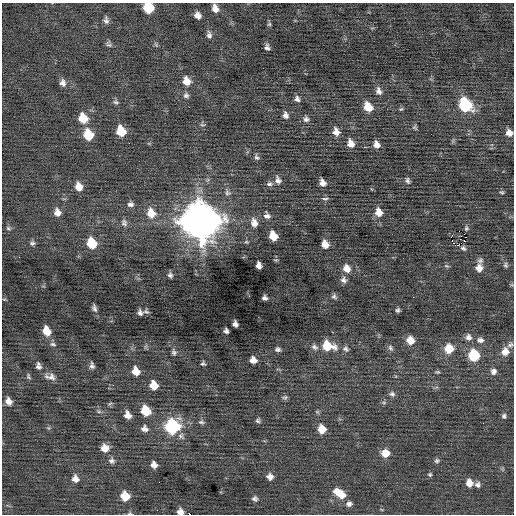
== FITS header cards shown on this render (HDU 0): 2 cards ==
NAXIS1  =                  512 / Axis length
NAXIS2  =                  512 / Axis length

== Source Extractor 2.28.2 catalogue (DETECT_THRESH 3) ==
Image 512 x 512 px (HDU 0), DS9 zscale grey, 1 PNG px = 1 image px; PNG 516 x 516 px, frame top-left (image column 1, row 512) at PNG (2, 3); no overlay
Background -0.00101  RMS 0.74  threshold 2.23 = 3 sigma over >= 5 px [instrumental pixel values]
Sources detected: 132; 1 with non-positive FLUX_AUTO (blend fragments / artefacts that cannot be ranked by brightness) is not listed; the other 131 listed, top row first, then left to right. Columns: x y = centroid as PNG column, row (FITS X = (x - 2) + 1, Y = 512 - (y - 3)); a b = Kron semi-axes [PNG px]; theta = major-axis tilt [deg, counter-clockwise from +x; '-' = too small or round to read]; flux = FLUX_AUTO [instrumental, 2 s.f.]
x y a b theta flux
148 7 8 7 - 2000
215 8 9 6 -67 360
198 15 7 6 - 270
106 20 10 6 -81 180
269 24 6 6 - 80
209 35 11 7 -80 190
109 44 10 6 -59 140
156 45 7 4 -46 84
267 47 6 5 - 160
186 81 10 8 -66 560
63 83 10 8 -80 240
379 91 10 7 -68 230
186 95 8 7 - 150
297 99 8 6 -74 170
116 102 8 6 -1 120
465 105 10 8 -55 4300
368 107 10 8 -62 760
401 109 6 4 24 69
285 115 8 7 - 200
83 118 10 8 -68 1000
306 119 8 8 - 170
202 125 8 4 -1 81
415 127 7 5 -68 89
121 131 9 7 -70 1300
336 132 9 7 -74 350
509 133 7 7 - 340
88 134 9 8 - 1500
351 143 9 7 -76 380
376 144 8 6 -66 300
257 157 9 6 -58 130
278 180 11 8 -70 250
407 180 8 6 -73 140
322 183 7 5 -66 290
270 184 9 6 6 160
79 186 9 7 -72 460
227 192 10 7 -52 190
502 192 6 4 -18 71
325 199 9 4 -3 96
130 204 8 6 11 190
57 212 9 8 - 350
379 212 9 8 - 490
151 213 12 10 -69 740
267 216 8 7 - 200
201 221 14 12 -53 140000
124 223 11 8 -65 200
254 223 11 8 -76 380
8 228 7 6 - 97
466 228 7 6 - 110
452 235 3 2 - 81
273 236 8 6 -69 830
452 240 2 2 - 23
246 242 6 4 -18 63
32 243 7 6 - 130
92 243 9 7 -70 1600
325 244 7 6 - 460
459 244 8 3 33 230
463 248 7 6 - 120
19 257 2 2 - 22
480 261 9 7 42 150
259 265 6 5 - 230
505 265 7 5 -72 100
447 266 7 4 -10 78
346 268 9 8 - 440
479 268 9 8 - 370
170 275 6 6 - 130
343 280 8 7 - 190
334 296 7 6 - 120
264 298 5 4 - 130
4 299 5 3 - 42
94 308 9 5 -71 150
398 310 5 4 - 110
140 313 9 7 -66 190
235 324 6 4 -74 180
47 331 9 7 -73 720
226 331 5 4 - 130
468 337 9 9 - 250
410 340 8 8 - 570
480 340 10 8 -2 220
53 344 8 5 -9 100
510 345 9 6 31 150
328 346 14 9 -14 1300
314 347 10 7 -31 190
390 348 9 6 -63 130
278 349 6 5 - 130
346 349 9 7 -28 150
449 349 9 9 - 960
174 352 8 6 -76 130
505 352 10 9 - 480
474 355 8 8 - 2500
253 360 6 6 - 330
203 364 4 4 - 89
92 365 7 5 -86 150
38 366 9 6 -77 170
136 371 8 7 - 570
493 371 8 8 - 220
437 372 7 4 -7 69
28 376 8 5 -74 89
50 377 14 7 -10 280
153 385 8 7 - 630
392 394 8 7 - 160
285 397 7 6 - 98
9 401 8 6 -72 300
384 403 6 4 -1 80
99 411 8 4 -8 85
146 411 9 7 -60 1200
127 415 8 6 -66 360
504 416 7 5 89 120
258 420 6 5 - 110
201 422 8 5 -7 120
483 423 2 2 - 100
172 427 9 8 - 6700
49 428 6 4 -71 71
144 429 8 7 - 240
322 429 8 7 - 700
181 436 10 7 -49 180
105 448 9 9 - 480
385 453 9 8 - 600
112 461 8 7 - 180
437 461 7 6 - 110
154 465 7 6 - 290
430 474 6 5 - 82
270 477 7 6 - 260
75 479 8 8 - 310
469 483 8 7 - 450
478 485 7 7 - 160
337 491 9 8 - 390
341 495 10 10 - 580
125 496 8 7 - 990
255 499 8 6 -32 140
349 504 8 7 - 180
130 513 7 4 7 82
At the frame edge (FLAGS 8, measured only in part): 3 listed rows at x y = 148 7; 509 133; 130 513
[1 non-positive-flux detection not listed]